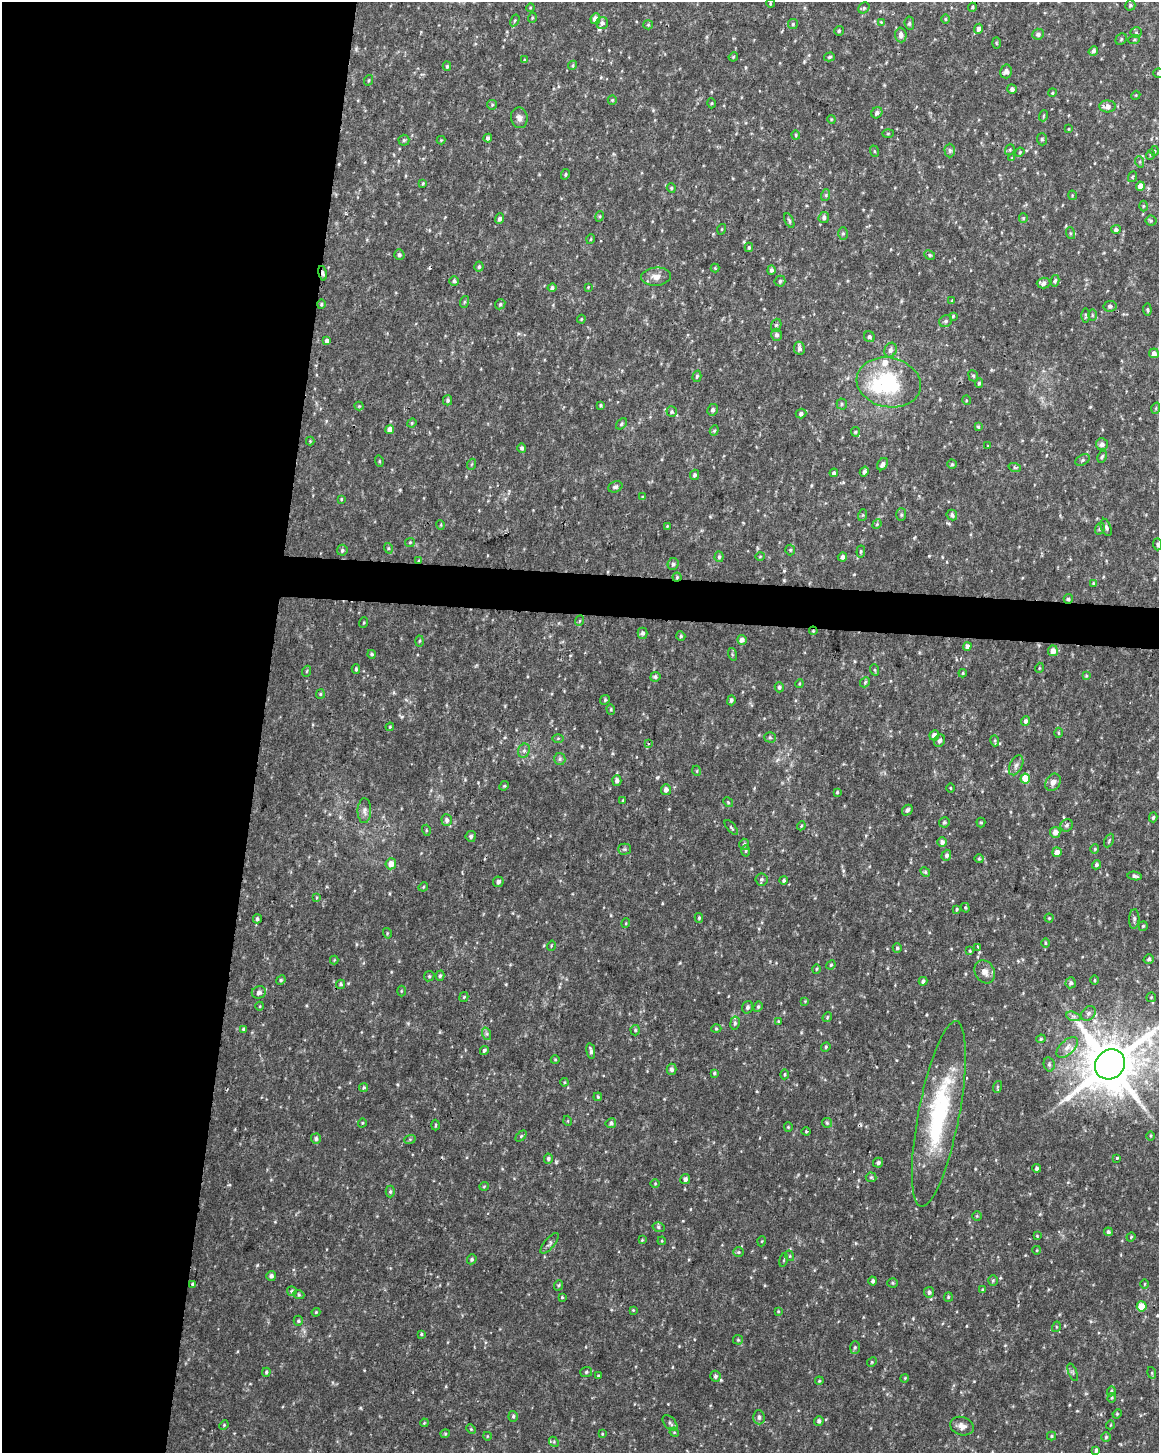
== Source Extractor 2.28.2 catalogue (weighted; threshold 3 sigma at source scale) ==
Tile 5 of 4 x 3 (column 1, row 2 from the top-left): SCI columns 1-1157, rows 1685-3135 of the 4637 x 4872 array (HDU 1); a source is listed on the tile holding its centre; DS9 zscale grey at full resolution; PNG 1161 x 1455 px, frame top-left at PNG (2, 2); each listed source drawn as its Kron ellipse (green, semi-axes under 4 px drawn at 4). Shown black and unused: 25% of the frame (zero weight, under 2 of 3 exposures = <1% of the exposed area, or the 3 px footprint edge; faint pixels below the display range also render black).
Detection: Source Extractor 2.28.2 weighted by HDU 2 'WHT'; one run over the whole footprint, this tile lists its part. Background 0.0238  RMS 0.0062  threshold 0.0279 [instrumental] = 3 sigma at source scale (4.5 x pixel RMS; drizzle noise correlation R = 1.50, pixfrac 1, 0.0396/0.0396 arcsec/px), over >= 5 px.
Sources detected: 391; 1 inside a brighter object's white glare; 1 cosmic-ray / hot-pixel residue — neither listed nor drawn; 2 inside a brighter listed object's ellipse — not listed separately; the other 387 listed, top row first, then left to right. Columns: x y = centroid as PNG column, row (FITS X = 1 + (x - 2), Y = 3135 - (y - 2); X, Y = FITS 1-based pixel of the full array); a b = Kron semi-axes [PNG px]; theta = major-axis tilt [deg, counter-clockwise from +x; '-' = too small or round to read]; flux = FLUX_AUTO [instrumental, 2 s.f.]
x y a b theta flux
770 3 4 3 - 0.53
1130 5 5 5 - 1.1
972 7 5 4 - 0.77
530 8 4 3 - 0.52
864 8 6 5 - 0.93
532 18 5 3 - 0.74
595 19 5 4 - 5
945 19 5 3 - 0.6
515 20 6 4 59 0.77
881 22 4 4 - 0.51
602 23 6 5 - 1.8
909 23 6 4 -84 1.2
793 24 5 5 - 0.81
648 25 5 4 - 0.75
978 29 5 4 - 2.4
839 31 5 4 - 0.94
1136 32 5 5 - 0.97
1038 34 6 5 - 1.7
901 35 7 5 -88 2.7
1121 39 6 5 - 0.79
1134 40 6 4 19 0.87
996 43 5 3 - 0.63
1093 51 5 4 - 2
733 57 5 3 - 0.65
829 57 5 4 - 0.88
525 60 4 3 - 0.62
573 65 5 3 - 0.66
447 66 4 4 - 0.82
1006 71 7 6 - 2.6
1158 73 5 5 - 0.91
369 80 5 3 - 0.59
1012 89 5 4 - 1.5
1052 93 4 3 - 0.49
1136 95 4 3 - 0.51
612 100 5 4 - 0.74
712 103 5 3 - 0.57
492 105 5 4 - 0.73
1107 106 8 6 -3 3.2
877 113 6 5 - 1.9
1043 116 5 3 - 0.58
519 118 10 8 -81 2.9
831 119 4 3 - 0.57
1069 129 4 3 - 0.44
888 133 5 3 - 0.68
796 135 4 4 - 0.68
488 138 4 4 - 2.2
1042 139 6 5 - 1.1
404 140 5 5 - 1
441 140 4 4 - 0.53
950 150 7 5 -89 1.1
1010 150 6 4 69 0.81
874 151 6 3 -71 0.66
1154 151 5 3 - 0.68
1020 152 5 3 - 0.65
1150 155 5 3 - 0.64
1012 158 4 3 - 0.64
1140 162 6 3 -72 0.73
565 174 5 4 - 0.81
1132 177 5 3 - 0.6
423 183 4 3 - 0.63
1140 186 4 4 - 5.6
671 188 5 4 - 0.87
826 195 6 4 72 0.89
1072 195 5 3 - 0.49
1143 206 5 3 - 0.64
600 216 5 3 - 0.65
824 218 6 5 - 1.8
1023 218 5 4 - 0.71
500 219 5 4 - 1.9
789 220 8 4 -63 1.1
1151 221 5 5 - 0.88
722 229 5 3 - 0.54
1116 229 5 4 - 1.6
843 233 6 5 - 1.1
1070 233 6 4 -71 0.78
591 239 5 3 - 0.54
749 247 4 3 - 0.83
399 255 5 5 - 1.4
930 255 6 4 -24 0.93
479 267 5 4 - 1.2
715 268 4 4 - 0.54
771 270 5 4 - 1.6
323 273 7 4 -77 1.8
656 277 15 9 5 4.6
454 281 5 5 - 1.2
780 281 5 5 - 1.1
1055 281 6 4 77 1.2
1043 283 7 5 2 2.5
588 287 3 3 - 0.45
552 288 4 4 - 1.4
952 301 4 3 - 0.81
464 302 6 3 71 0.79
321 304 5 4 - 0.78
500 304 5 4 - 0.99
1110 306 7 5 9 1.4
1147 309 6 4 -83 0.79
1086 315 7 3 -89 0.72
1092 315 6 4 -89 0.7
953 316 4 3 - 0.65
581 319 4 3 - 0.64
946 321 7 5 33 1.3
776 325 6 5 - 1.3
776 335 6 5 - 2
869 337 5 5 - 1.5
327 341 4 4 - 2.3
799 348 6 5 - 2.1
890 350 7 6 - 2.2
1154 353 5 5 - 2.5
697 376 6 4 73 0.88
973 376 6 4 -66 1
889 382 32 24 -12 51
979 383 5 4 - 0.99
448 400 5 4 - 1.1
966 400 5 3 - 0.52
842 404 5 5 - 0.86
601 405 4 3 - 0.85
359 406 4 4 - 0.61
1156 408 6 3 72 0.73
713 410 6 5 - 1.3
672 412 5 5 - 1.1
801 413 5 5 - 1.7
412 423 5 4 - 0.7
621 424 6 4 44 1.1
978 427 3 2 - 0.64
390 429 4 4 - 4.4
714 430 5 4 - 0.82
855 432 5 4 - 0.79
310 441 4 4 - 0.57
1102 444 6 6 - 2.5
988 446 3 3 - 0.46
522 448 5 4 - 1.3
1102 457 6 4 62 0.95
1083 460 7 5 28 1.4
379 461 5 3 - 0.63
472 464 5 3 - 0.6
883 464 7 5 54 2.2
952 464 4 4 - 0.92
1015 468 6 4 -20 0.85
864 471 5 4 - 1.6
834 473 4 4 - 1.8
694 475 5 4 - 1.2
615 487 7 5 24 1.5
642 497 4 3 - 0.48
341 499 4 3 - 0.61
901 514 6 5 - 0.97
863 515 6 4 71 0.68
952 515 5 5 - 1.8
877 524 5 4 - 0.69
441 525 5 3 - 0.52
667 526 4 4 - 0.53
1106 527 9 5 -69 1.4
1100 529 6 4 71 1
410 542 5 4 - 0.67
1157 544 6 4 -89 0.97
388 548 5 3 - 0.68
342 550 5 5 - 1.2
790 550 5 5 - 0.77
861 551 6 4 83 0.77
760 556 5 3 - 0.55
719 557 5 4 - 0.94
842 557 5 4 - 2.2
418 561 4 3 - 0.66
673 564 6 5 - 1.7
677 577 4 4 - 0.83
1093 583 4 4 - 0.59
1068 599 5 4 - 1.2
579 621 5 3 - 0.68
364 623 5 2 - 0.58
813 631 4 3 - 0.67
643 633 5 5 - 1.7
681 636 5 4 - 0.85
742 640 5 4 - 2.3
419 641 5 3 - 0.69
967 646 4 4 - 2.3
1053 651 5 5 - 4.4
372 654 4 4 - 1
732 654 6 4 -73 0.84
1039 668 5 3 - 0.51
356 669 4 3 - 0.99
875 670 6 3 -70 0.68
307 671 5 3 - 0.56
963 673 4 4 - 0.63
1086 676 4 3 - 0.67
655 677 5 4 - 1.2
865 682 5 4 - 0.8
799 684 4 3 - 0.56
779 687 5 4 - 1.1
320 694 5 4 - 0.71
605 700 5 4 - 0.82
731 700 5 4 - 1.5
611 709 5 4 - 0.73
1025 721 5 4 - 1.8
390 727 4 3 - 0.53
1059 733 5 3 - 0.69
934 735 5 4 - 4
770 737 5 5 - 0.95
558 738 6 4 1 0.78
939 741 6 5 - 1.7
995 741 5 3 - 0.82
649 743 3 3 - 0.72
524 751 7 5 68 1.7
560 759 6 5 - 1.2
1016 765 11 6 63 2.2
697 771 5 3 - 0.51
1025 779 5 5 - 13
617 780 5 4 - 1.9
1053 782 9 7 56 3.1
504 786 5 4 - 0.65
950 788 5 3 - 0.52
666 790 5 5 - 2
837 792 3 3 - 0.73
623 801 4 3 - 0.9
728 802 5 4 - 0.76
907 810 6 4 48 1.6
364 811 12 7 88 2.5
1153 817 5 4 - 1.2
447 820 6 5 - 1.8
944 822 5 5 - 1.1
981 823 5 4 - 0.74
1067 825 6 5 - 1.5
801 826 4 3 - 0.65
731 828 9 3 -50 0.81
426 830 5 3 - 0.69
1055 832 5 5 - 3.9
471 836 5 5 - 1.4
1109 841 7 3 64 0.72
942 842 5 5 - 2.3
744 844 5 5 - 1.4
625 849 6 5 - 1.1
1095 849 4 4 - 0.72
746 851 5 3 - 0.74
1057 852 5 4 - 2.9
946 855 5 4 - 1.6
979 859 4 4 - 0.7
391 864 5 5 - 4.6
1096 865 5 4 - 1.1
925 872 5 4 - 0.92
1135 876 7 4 -9 1.3
761 879 6 6 - 1.3
784 880 4 4 - 1
498 882 5 5 - 2.1
423 887 5 4 - 0.63
316 898 4 3 - 0.78
965 908 5 4 - 0.7
957 909 3 3 - 0.6
699 918 5 4 - 0.83
1049 918 4 4 - 0.68
257 919 4 4 - 1.2
1134 919 10 5 87 1.7
626 923 5 3 - 0.55
1143 926 5 4 - 0.84
387 933 5 3 - 0.54
1045 943 5 3 - 0.59
551 946 5 3 - 0.55
978 947 3 3 - 0.73
897 948 5 4 - 1.1
970 951 4 3 - 0.7
1149 959 5 4 - 1.2
334 960 4 4 - 0.55
831 965 5 4 - 0.7
816 969 5 3 - 0.64
985 972 12 9 -61 4
429 976 5 4 - 0.83
440 976 5 4 - 1.1
281 980 5 4 - 0.75
1094 980 5 3 - 0.68
923 981 4 3 - 1.4
1071 983 5 5 - 1.6
341 984 5 4 - 1
401 991 5 3 - 0.61
259 992 7 6 - 2
464 997 5 4 - 0.84
1151 997 5 4 - 0.64
805 1001 4 3 - 0.44
260 1006 4 3 - 0.48
747 1007 6 5 - 1.6
758 1007 5 4 - 0.84
1088 1013 8 6 45 2
1073 1016 7 4 -18 1.6
827 1017 5 4 - 0.72
778 1021 4 3 - 0.5
735 1023 7 4 80 1.4
244 1029 4 4 - 1.2
716 1029 5 3 - 0.64
635 1030 5 4 - 0.88
487 1034 6 4 -71 1.1
1041 1039 5 4 - 0.81
826 1047 5 4 - 0.76
1067 1047 13 7 44 4
484 1050 4 3 - 1.2
591 1051 8 4 -79 1.8
555 1060 4 4 - 0.61
1049 1064 7 5 -76 1.4
1110 1064 16 14 44 3700
671 1069 5 5 - 1.8
714 1073 4 4 - 0.84
785 1074 5 3 - 0.66
564 1082 4 4 - 0.64
364 1087 5 4 - 0.86
997 1087 6 4 72 0.77
598 1097 4 3 - 0.67
939 1114 94 20 79 73
568 1121 5 3 - 0.56
362 1123 4 3 - 0.57
611 1123 5 5 - 1.5
827 1123 5 5 - 0.87
435 1125 5 3 - 0.6
788 1127 4 4 - 0.64
806 1131 4 4 - 0.61
521 1136 6 4 45 0.81
1151 1136 5 3 - 0.65
316 1139 5 5 - 1.6
410 1139 6 4 19 0.76
1117 1158 3 3 - 2
548 1159 5 4 - 1.4
878 1163 5 5 - 1.3
1037 1168 4 4 - 1.6
871 1177 5 5 - 0.87
685 1179 5 5 - 2.1
655 1184 5 3 - 0.52
484 1186 5 3 - 0.54
390 1192 6 4 90 0.98
977 1216 5 4 - 0.66
658 1227 6 5 - 1.1
1108 1232 4 4 - 1.6
1037 1236 4 4 - 0.51
1131 1237 4 4 - 0.6
642 1240 4 4 - 0.53
662 1241 4 3 - 0.5
762 1241 5 3 - 0.48
550 1243 12 5 50 1.8
1037 1250 4 3 - 0.5
738 1252 5 4 - 0.78
790 1256 5 3 - 0.6
472 1259 5 4 - 1.1
784 1260 7 3 77 0.71
271 1276 5 5 - 1.8
993 1280 5 4 - 0.84
873 1281 4 4 - 1.3
893 1283 5 4 - 0.71
192 1284 4 3 - 3.2
1145 1284 5 3 - 0.54
559 1285 5 3 - 0.64
983 1290 4 3 - 0.96
292 1291 5 5 - 1
929 1292 5 5 - 1.4
299 1295 6 3 -19 0.77
562 1297 4 4 - 0.59
948 1297 5 4 - 0.68
1142 1306 5 5 - 12
633 1310 4 3 - 0.53
778 1311 4 3 - 0.53
316 1312 4 4 - 0.61
298 1321 5 4 - 0.9
1056 1327 5 3 - 0.58
421 1334 4 3 - 0.7
738 1340 5 5 - 0.84
855 1347 6 5 - 1.1
872 1362 5 4 - 0.68
266 1372 4 3 - 0.76
586 1372 6 5 - 1
1073 1372 9 3 -69 0.88
1152 1373 6 3 -73 0.66
598 1376 4 3 - 0.56
715 1376 5 5 - 1.5
905 1378 4 3 - 0.56
819 1381 4 3 - 0.59
1111 1391 5 4 - 0.87
1112 1398 5 4 - 0.7
1117 1414 5 4 - 0.66
513 1416 5 4 - 1.1
759 1417 7 6 - 1.9
819 1421 5 4 - 1.7
424 1423 4 3 - 0.55
670 1423 9 5 -50 1.5
224 1425 5 4 - 0.65
1110 1425 4 3 - 0.47
962 1426 12 9 -19 3.7
471 1429 5 4 - 0.72
674 1432 5 4 - 0.59
445 1434 4 4 - 0.66
602 1434 4 3 - 0.53
487 1436 4 3 - 0.45
1052 1436 4 4 - 0.81
1106 1437 4 4 - 0.89
554 1442 5 4 - 0.79
1096 1450 4 4 - 1.4
Overlapping masked pixels (flux is a lower limit): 6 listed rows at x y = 323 273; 418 561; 677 577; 1068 599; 813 631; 1142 1306
Isophote crosses this tile's border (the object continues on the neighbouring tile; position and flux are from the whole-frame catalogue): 4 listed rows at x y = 972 7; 1158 73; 1157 544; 1110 1064
Unlisted compact peaks at least as high as the median listed source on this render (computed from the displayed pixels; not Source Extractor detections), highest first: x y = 556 1162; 257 1265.